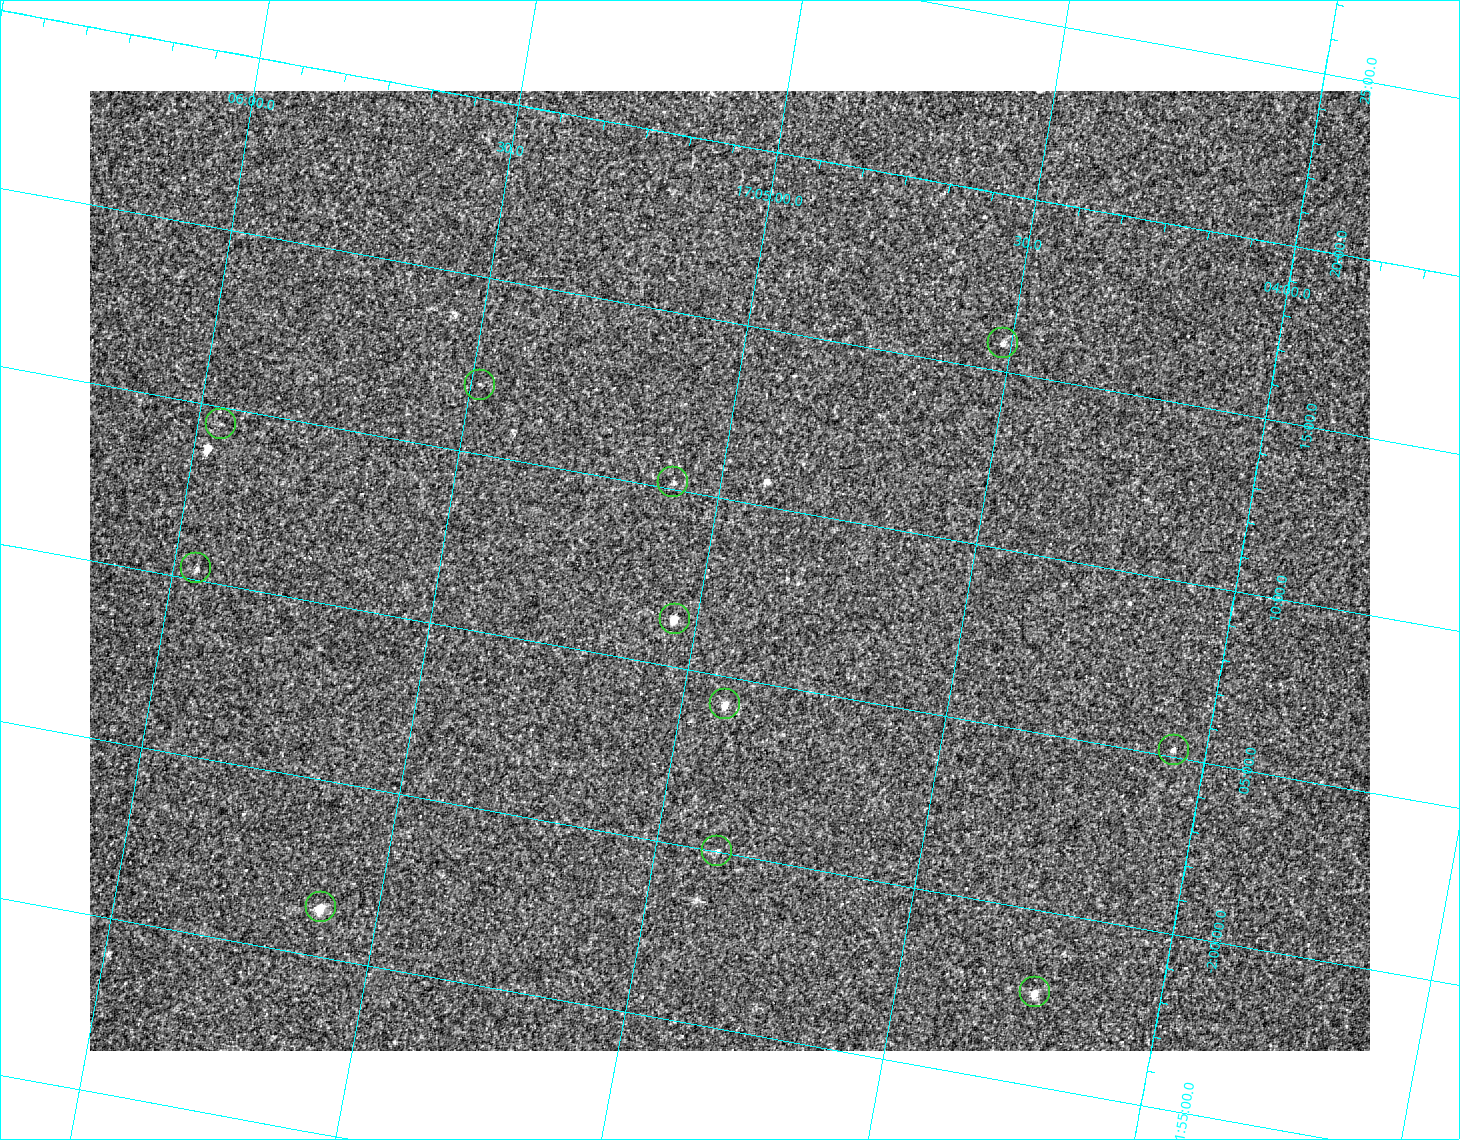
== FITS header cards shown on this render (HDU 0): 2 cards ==
NAXIS1  =                 1280 / image width
NAXIS2  =                  960 / image height

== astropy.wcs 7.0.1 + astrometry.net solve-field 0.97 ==
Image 1280 x 960 px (HDU 0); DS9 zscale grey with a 90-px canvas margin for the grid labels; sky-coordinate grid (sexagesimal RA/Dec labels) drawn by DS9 from the SOLVED WCS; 11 Tycho-2 reference stars matched to detected sources circled (green)
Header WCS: RA---TAN-SIP/DEC--TAN-SIP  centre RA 17:04:57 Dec -02:08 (256.24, -2.13 deg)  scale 1.72 arcsec/px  FOV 36.6' x 27.4'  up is +170 deg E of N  parity flipped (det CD > 0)
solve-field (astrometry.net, Tycho-2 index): VERIFIED the header's WCS against the Tycho-2 star catalogue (verified at 2 index scales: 10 matches each, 0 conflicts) and refined it, rather than solving blind
Solved WCS: RA---TAN-SIP/DEC--TAN-SIP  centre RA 17:04:57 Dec -02:08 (256.24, -2.13 deg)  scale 1.72 arcsec/px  FOV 36.6' x 27.5'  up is +170 deg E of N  parity flipped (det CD > 0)
The solver's refit moves the header's centre by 0.52 arcsec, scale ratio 0.9999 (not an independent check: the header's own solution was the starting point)
Tycho-2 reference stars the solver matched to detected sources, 11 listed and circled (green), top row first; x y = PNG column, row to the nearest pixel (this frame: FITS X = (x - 90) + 1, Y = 960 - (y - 91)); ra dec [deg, ICRS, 3 dp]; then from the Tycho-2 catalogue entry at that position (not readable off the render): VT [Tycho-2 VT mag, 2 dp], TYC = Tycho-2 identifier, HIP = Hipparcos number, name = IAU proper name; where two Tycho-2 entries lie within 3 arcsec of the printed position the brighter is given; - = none
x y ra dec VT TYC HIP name
1003 343 256.129 -2.263 11.48 5068-1435-1 - -
480 385 256.370 -2.199 12.34 5068-1559-1 - -
221 424 256.489 -2.159 11.74 5068-1349-1 - -
673 482 256.272 -2.170 11.68 5068-1350-1 - -
196 568 256.489 -2.089 11.24 5068-1351-1 - -
675 619 256.260 -2.106 10.73 5068-1636-1 - -
725 704 256.229 -2.070 10.02 5068-1254-1 - -
1174 750 256.015 -2.087 11.42 5068-1450-1 - -
717 851 256.221 -2.001 11.48 5068-1290-1 - -
321 907 256.402 -1.940 11.23 5068-1490-1 - -
1035 992 256.059 -1.961 10.62 5068-1857-1 - -